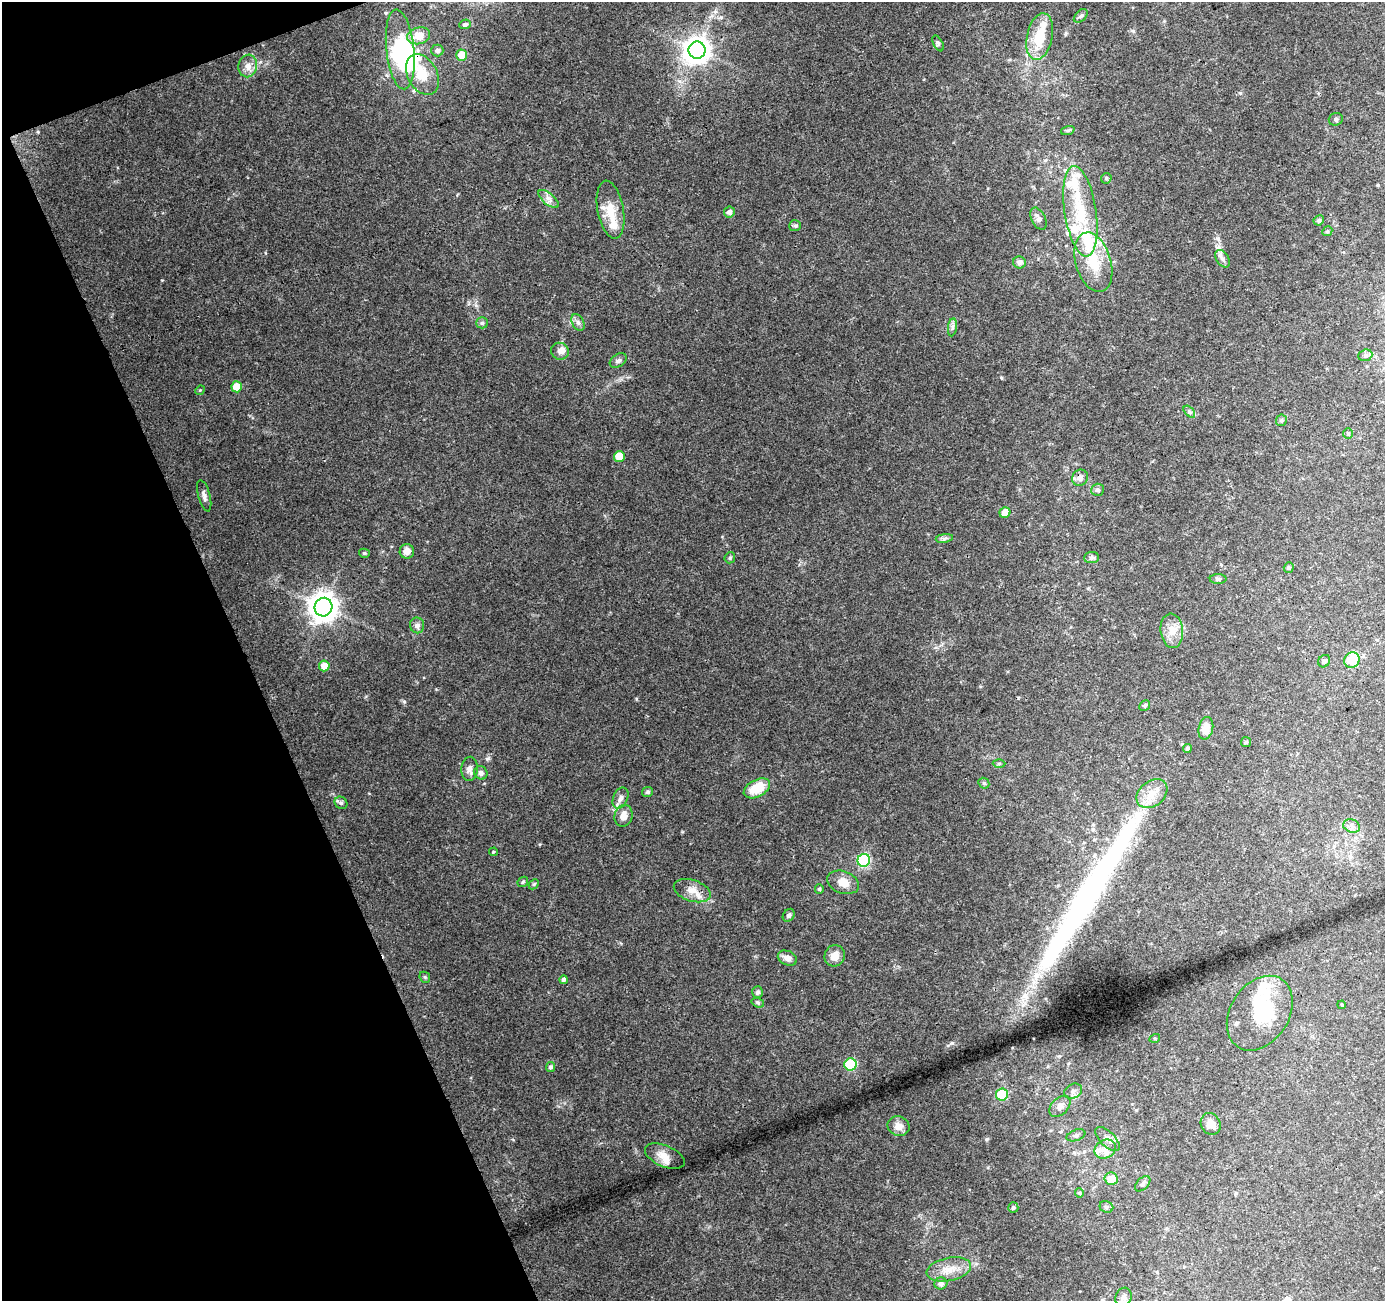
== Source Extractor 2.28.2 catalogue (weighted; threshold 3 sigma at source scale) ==
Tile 5 of 4 x 4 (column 1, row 2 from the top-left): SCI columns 56-1438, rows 2705-4003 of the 5645 x 5464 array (HDU 1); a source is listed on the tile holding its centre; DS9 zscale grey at full resolution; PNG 1387 x 1303 px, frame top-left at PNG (2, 2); each listed source drawn as its Kron ellipse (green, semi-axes under 4 px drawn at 4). Shown black and unused: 19% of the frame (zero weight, under 3 of 4 exposures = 5% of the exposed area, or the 3 px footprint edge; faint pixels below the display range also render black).
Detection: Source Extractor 2.28.2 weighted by HDU 2 'WHT'; one run over the whole footprint, this tile lists its part. Background 0.0724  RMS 0.005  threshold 0.0224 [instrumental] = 3 sigma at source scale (4.5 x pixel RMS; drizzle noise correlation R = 1.50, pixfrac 1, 0.0396/0.0396 arcsec/px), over >= 5 px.
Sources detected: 129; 6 inside a brighter object's white glare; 1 long thin detection or spike segment (spike, bleed or trail) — neither listed nor drawn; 17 inside a brighter listed object's ellipse — not listed separately; the other 105 listed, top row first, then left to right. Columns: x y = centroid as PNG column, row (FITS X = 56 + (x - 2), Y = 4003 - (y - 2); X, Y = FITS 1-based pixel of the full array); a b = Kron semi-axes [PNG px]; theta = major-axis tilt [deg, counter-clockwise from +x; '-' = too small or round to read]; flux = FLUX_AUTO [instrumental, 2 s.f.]
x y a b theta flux
1081 16 8 5 45 1.1
465 24 6 4 19 1.2
419 36 11 8 14 7.7
1040 37 24 12 78 15
938 43 8 4 -63 1
400 49 40 14 -84 41
437 50 6 6 - 1.8
697 50 8 8 - 520
462 55 5 5 - 7.9
248 66 11 9 80 3.9
422 75 22 14 -62 12
1336 119 7 6 - 0.97
1068 130 7 4 19 0.88
1106 178 5 5 - 0.69
548 199 12 5 -40 2.5
610 210 29 13 -79 10
1080 211 45 16 -81 24
729 212 5 5 - 2.1
1039 219 12 7 -64 2.2
1319 220 5 5 - 1.1
795 226 6 5 - 0.78
1327 231 5 4 - 0.62
1222 259 9 6 -57 1.9
1019 262 6 6 - 2
1093 262 30 17 -73 17
578 322 9 6 -62 1.6
482 323 6 5 - 0.97
952 327 9 4 82 1.4
560 351 9 8 - 2.2
1365 355 7 5 20 1.2
618 361 9 6 33 1.6
237 387 5 5 - 8.6
200 390 5 4 - 0.51
1189 412 7 4 -46 0.96
1281 420 6 5 - 0.94
1348 433 5 4 - 0.72
619 456 5 5 - 7.5
1080 478 8 7 - 2.6
1098 490 6 6 - 1.3
204 496 16 6 -75 2.1
1005 512 5 5 - 4.4
944 538 9 4 9 1.2
407 551 7 7 - 3.4
364 553 5 4 - 0.8
730 558 6 5 - 0.67
1091 558 7 5 4 1.3
1289 568 5 5 - 0.72
1218 579 8 5 -1 1.2
323 607 9 9 - 610
417 625 8 7 - 2
1172 631 17 11 -84 5.7
1352 660 8 7 - 11
1324 661 6 5 - 0.97
324 666 5 5 - 5.7
1145 705 6 5 - 0.86
1206 728 11 7 78 5.4
1246 742 5 5 - 0.76
1187 748 4 4 - 1
999 763 6 4 1 0.71
469 769 12 8 87 3
481 773 7 6 - 2
984 783 6 5 - 0.71
757 788 14 8 28 12
648 792 5 5 - 1
1152 794 17 12 40 7.1
620 798 11 7 66 2.3
341 803 7 5 -38 1.2
623 816 11 9 74 4
1352 826 9 6 -21 2
494 852 4 3 - 0.62
864 860 6 6 - 60
523 882 6 4 46 0.69
843 882 16 11 -21 5.9
534 884 6 4 44 0.65
819 889 5 4 - 0.66
692 891 19 10 -18 5.2
789 915 7 5 55 1.1
835 956 10 10 - 4.6
787 958 10 7 -24 3
425 977 6 5 - 0.77
563 980 4 4 - 1.3
758 992 6 5 - 1.4
758 1003 6 4 -17 0.78
1342 1005 4 3 - 0.46
1260 1013 40 29 57 31
1155 1038 5 3 - 0.48
851 1064 6 6 - 40
550 1067 5 4 - 1.2
1073 1091 9 7 29 2.2
1002 1095 6 6 - 21
1060 1106 12 8 44 3.4
1211 1124 11 9 -63 4.4
898 1126 11 9 -24 4.4
1076 1135 10 5 20 1.4
1108 1139 15 7 -44 2.9
1105 1149 11 9 32 3.6
665 1156 21 10 -23 5
1111 1179 6 6 - 6.7
1143 1184 9 5 46 1.3
1079 1193 4 4 - 0.56
1106 1207 7 5 -23 1
1013 1208 5 5 - 0.95
949 1269 22 11 11 7.7
941 1284 6 6 - 1.9
1123 1297 9 8 - 2
Unlisted compact peaks at least as high as the median listed source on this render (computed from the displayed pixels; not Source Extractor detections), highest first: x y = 948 1045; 404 702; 636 699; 162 280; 987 1139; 1001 378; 540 844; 260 62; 682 832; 1218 239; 1133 31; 476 305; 1240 93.